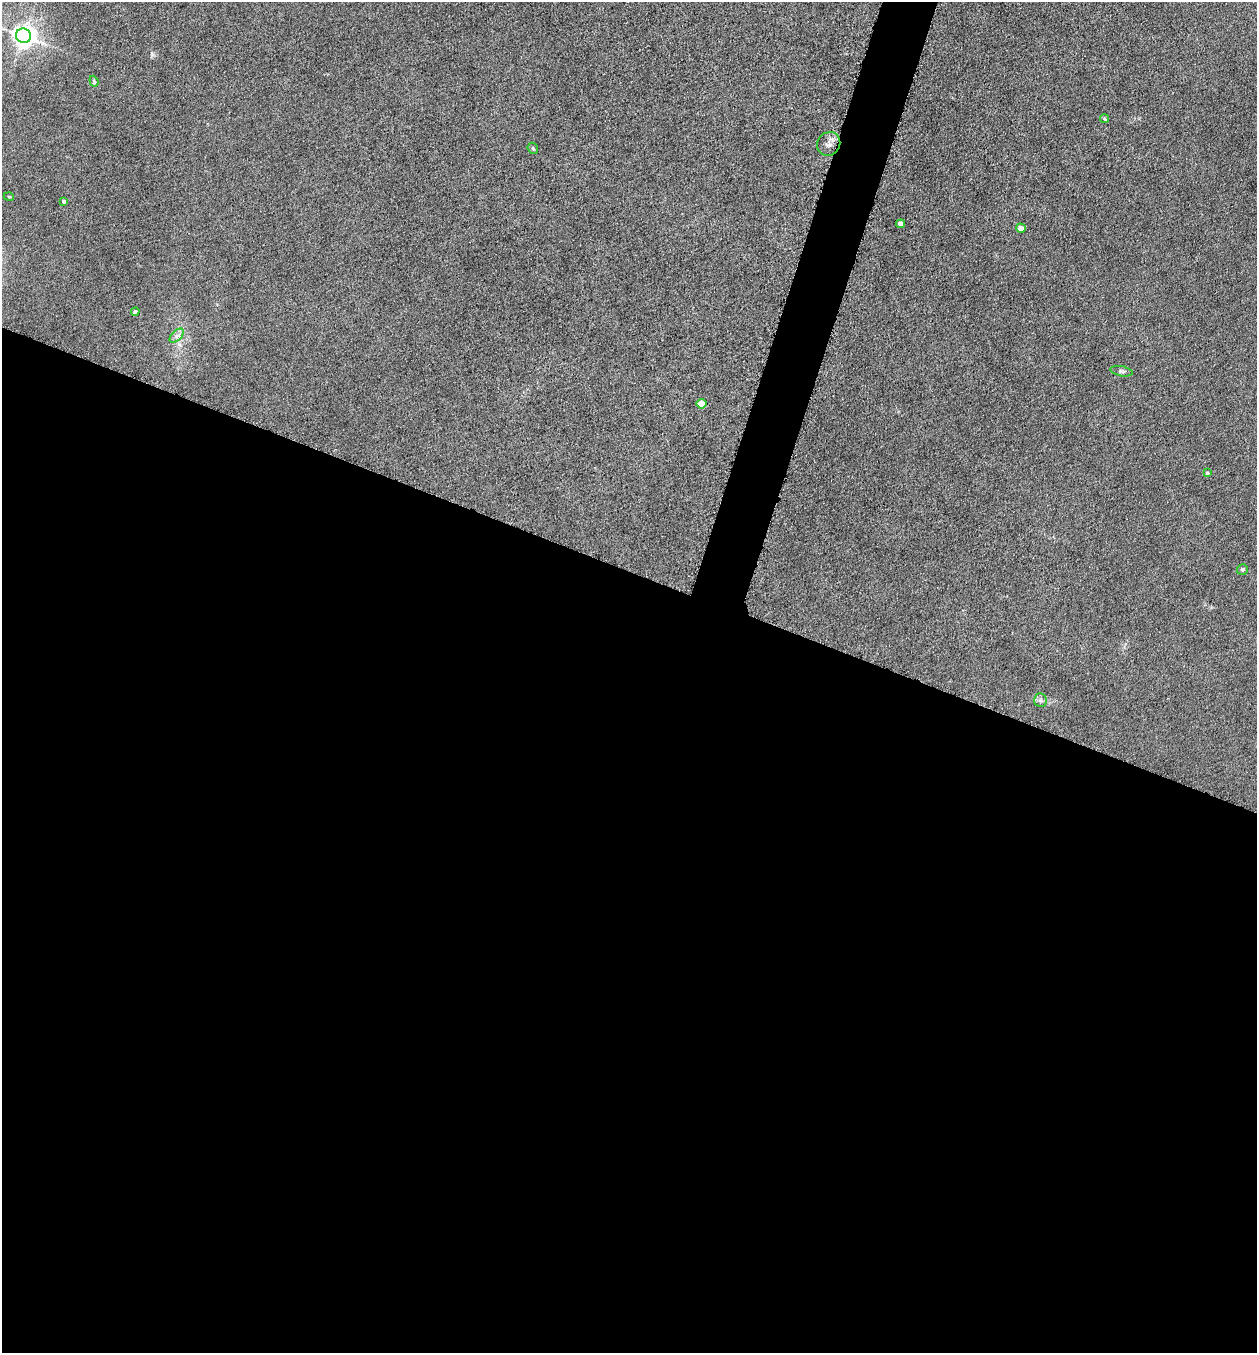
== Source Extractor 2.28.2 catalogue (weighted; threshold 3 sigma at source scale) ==
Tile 14 of 4 x 4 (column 2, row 4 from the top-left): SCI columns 1396-2650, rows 5-1355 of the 5429 x 5413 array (HDU 1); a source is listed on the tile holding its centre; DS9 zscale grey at full resolution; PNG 1259 x 1355 px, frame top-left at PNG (2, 2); each listed source drawn as its Kron ellipse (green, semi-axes under 4 px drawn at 4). Shown black and unused: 60% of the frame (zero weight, under 4 of 8 exposures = <1% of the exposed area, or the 3 px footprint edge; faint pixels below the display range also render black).
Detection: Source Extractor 2.28.2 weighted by HDU 2 'WHT'; one run over the whole footprint, this tile lists its part. Background 0.0481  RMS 0.0055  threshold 0.0225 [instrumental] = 3 sigma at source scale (4.09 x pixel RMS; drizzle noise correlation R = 1.36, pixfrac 0.8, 0.05/0.05 arcsec/px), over >= 5 px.
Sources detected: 16; all 16 listed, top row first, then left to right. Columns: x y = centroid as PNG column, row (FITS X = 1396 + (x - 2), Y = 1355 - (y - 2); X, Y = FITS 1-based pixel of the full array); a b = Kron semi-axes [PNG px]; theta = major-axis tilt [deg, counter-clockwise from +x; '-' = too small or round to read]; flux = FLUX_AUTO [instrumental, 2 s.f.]
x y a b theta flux
23 36 7 7 - 460
94 81 6 4 -70 0.76
1105 119 4 4 - 0.88
829 144 12 11 - 3.3
533 148 6 4 -48 0.76
9 197 5 3 - 0.42
64 201 4 3 - 1.2
901 224 4 4 - 4.5
1021 228 5 4 - 4
135 311 4 4 - 0.98
177 336 8 5 45 1.9
1122 371 11 5 -10 1.3
702 404 5 4 - 11
1207 473 3 3 - 0.66
1242 569 5 5 - 1.2
1040 700 6 6 - 1.4